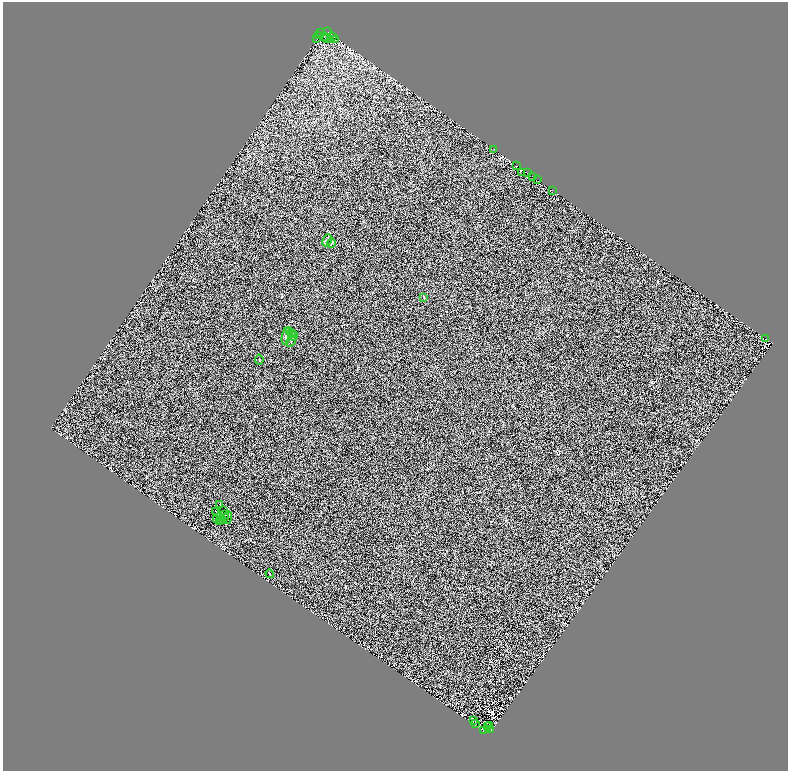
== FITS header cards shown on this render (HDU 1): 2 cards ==
NAXIS1  =                 1571
NAXIS2  =                 1537

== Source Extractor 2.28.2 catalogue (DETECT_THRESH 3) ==
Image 1571 x 1537 px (HDU 1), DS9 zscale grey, zoomed out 1/2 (1 PNG px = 2 x 2 image px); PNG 790 x 773 px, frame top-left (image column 2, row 1537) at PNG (3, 2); each listed source drawn as its Kron ellipse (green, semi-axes under 4 px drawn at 4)
Background 0.549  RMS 1.1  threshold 3.19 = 3 sigma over >= 5 px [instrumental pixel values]
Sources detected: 73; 30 cannot appear on this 1/2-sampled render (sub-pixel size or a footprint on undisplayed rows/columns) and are neither listed nor drawn; the other 43 listed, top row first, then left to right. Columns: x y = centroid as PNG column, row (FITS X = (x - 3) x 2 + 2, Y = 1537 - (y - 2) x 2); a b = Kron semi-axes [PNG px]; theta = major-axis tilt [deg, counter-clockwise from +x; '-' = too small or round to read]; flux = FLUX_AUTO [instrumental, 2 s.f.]
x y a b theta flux
328 32 2 1 - 180
321 33 2 1 - 700
318 36 2 1 - 300
324 36 2 2 - 2700
333 37 2 1 - 6200
325 38 3 1 - 1900
317 39 3 1 - 220
327 39 2 1 - 4600
330 39 3 2 - 870
335 40 2 1 - 5100
494 149 2 1 - 170
516 166 2 1 - 8300
522 172 2 1 - 310
528 173 2 1 - 590
532 176 2 1 - 320
537 179 2 1 - 750
552 190 2 1 - 230
327 240 6 2 65 260
331 243 5 2 - 200
424 298 3 3 - 130
289 332 3 2 - 140
291 333 4 3 - 200
286 336 9 3 78 440
293 336 5 3 - 290
765 339 2 1 - 1200
291 341 6 1 59 150
259 360 5 1 - 110
219 505 2 1 - 86
223 511 3 2 - 84
216 512 3 2 - 110
225 515 3 2 - 55
225 518 2 2 - 230
227 518 6 2 72 110
217 519 3 1 - 12
222 519 2 2 - 99
219 521 2 1 - 87
270 574 4 1 - 89
474 720 2 1 - 63
475 723 2 1 - 50
490 725 2 1 - 53
487 727 2 1 - 49
491 730 2 1 - 64
483 731 2 1 - 560
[30 sub-pixel or undisplayed-footprint detections neither listed nor drawn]